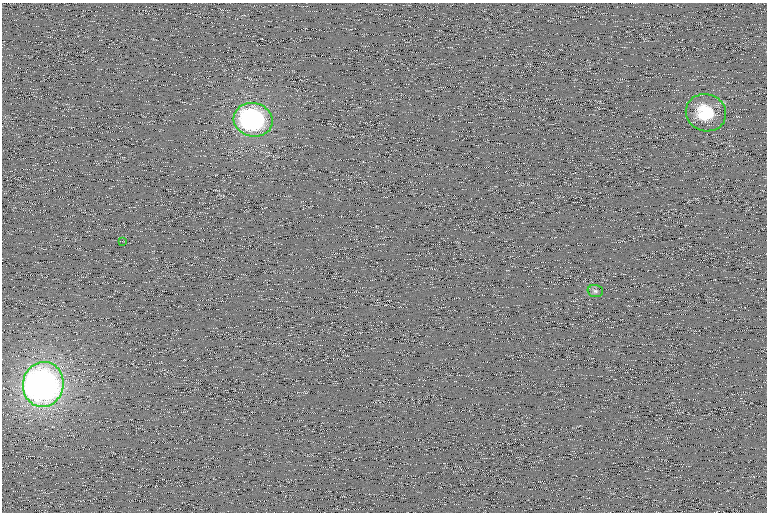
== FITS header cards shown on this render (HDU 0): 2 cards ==
NAXIS1  =                  765 /
NAXIS2  =                  510 /

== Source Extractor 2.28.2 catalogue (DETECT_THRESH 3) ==
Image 765 x 510 px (HDU 0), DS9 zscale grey, 1 PNG px = 1 image px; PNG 769 x 514 px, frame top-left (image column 1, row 510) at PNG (2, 3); each listed source drawn as its Kron ellipse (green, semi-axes under 4 px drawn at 4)
Background 108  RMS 9.4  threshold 28.1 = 3 sigma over >= 5 px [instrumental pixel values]
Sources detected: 5; all 5 listed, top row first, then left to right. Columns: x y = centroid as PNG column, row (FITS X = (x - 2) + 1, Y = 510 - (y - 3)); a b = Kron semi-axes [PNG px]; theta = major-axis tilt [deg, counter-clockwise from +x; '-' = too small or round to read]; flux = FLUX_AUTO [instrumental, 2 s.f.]
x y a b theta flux
706 113 20 18 -21 27000
253 120 20 16 -12 120000
122 241 3 2 - 810
595 291 7 6 - 1800
43 384 22 20 79 450000